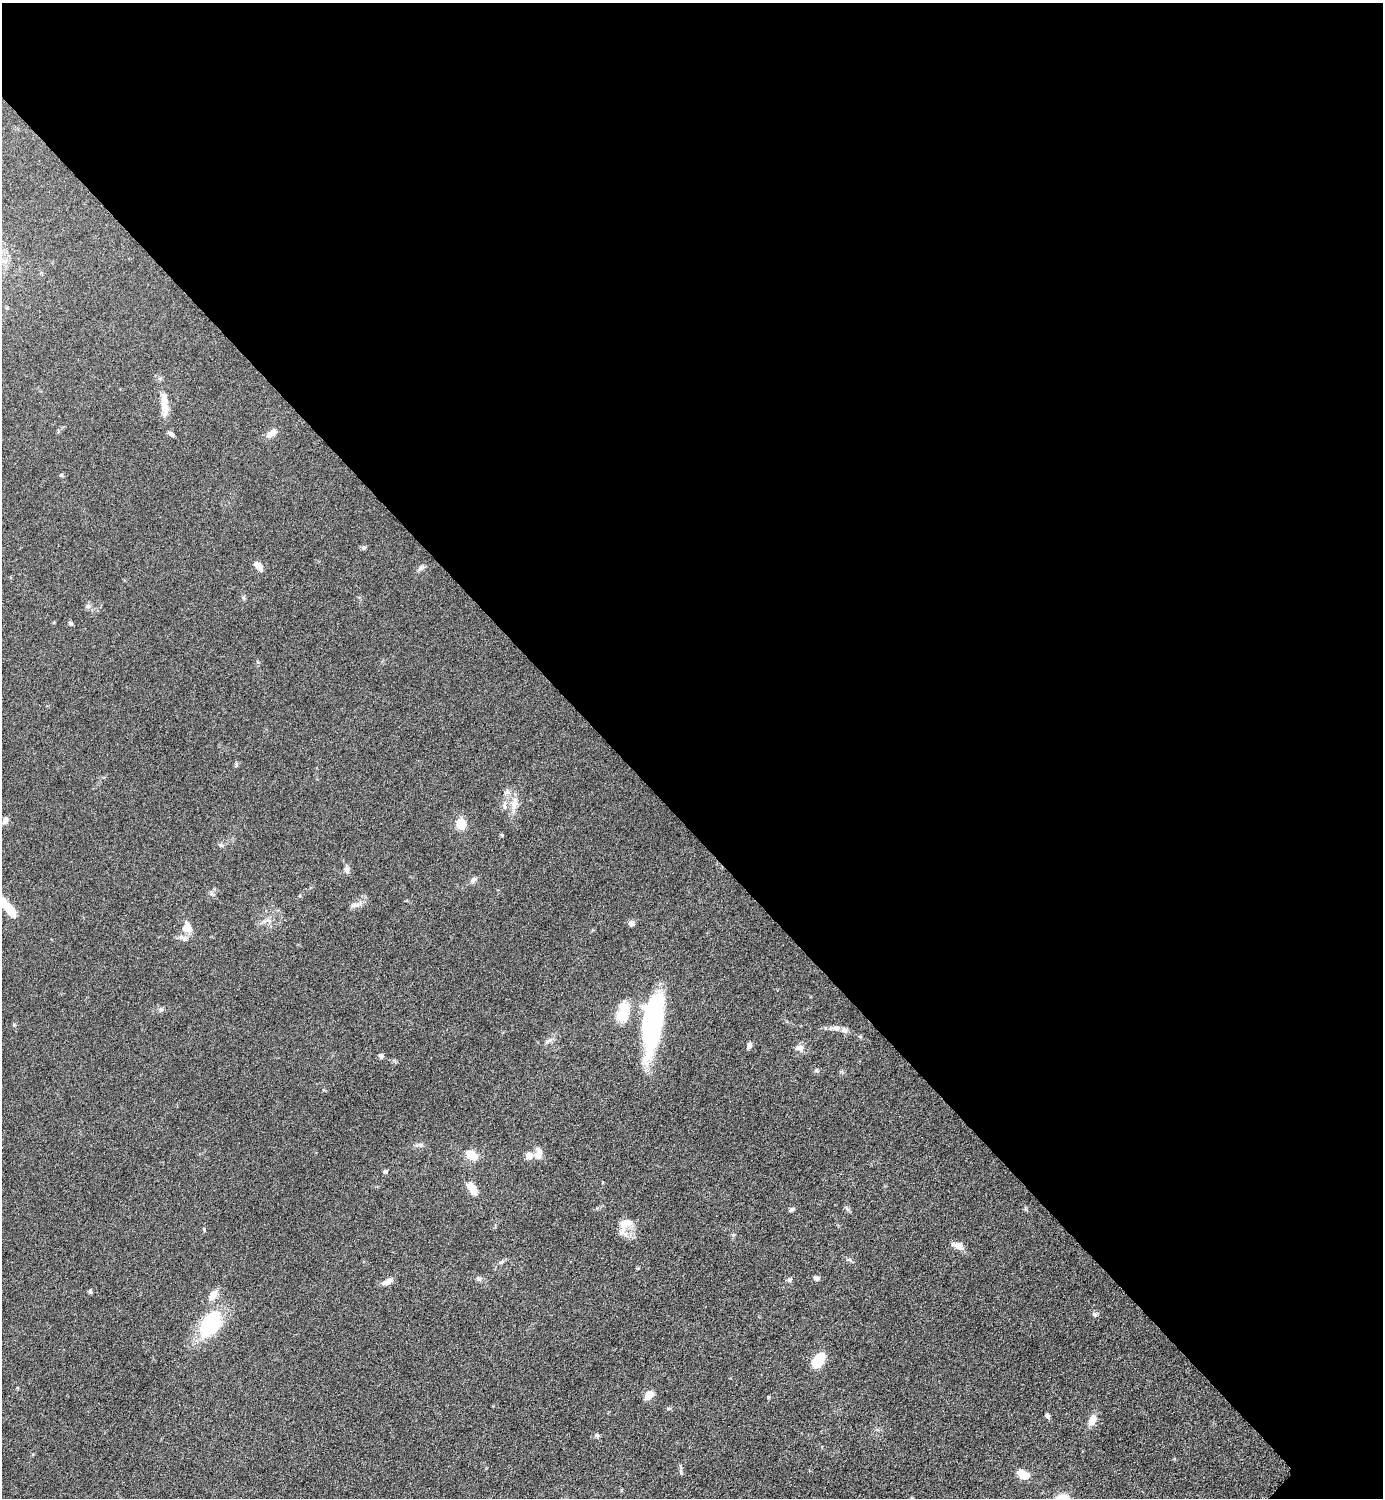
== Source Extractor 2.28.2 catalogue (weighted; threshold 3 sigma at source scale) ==
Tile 3 of 4 x 4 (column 3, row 1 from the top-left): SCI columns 3072-4452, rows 4495-5990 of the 6002 x 6002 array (HDU 1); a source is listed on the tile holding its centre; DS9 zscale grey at full resolution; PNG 1385 x 1500 px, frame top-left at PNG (2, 3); no overlay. Shown black and unused: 55% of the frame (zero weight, under 6 of 12 exposures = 1% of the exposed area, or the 3 px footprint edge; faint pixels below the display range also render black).
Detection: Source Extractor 2.28.2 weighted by HDU 2 'WHT'; one run over the whole footprint, this tile lists its part. Background 0.0871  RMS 0.0038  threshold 0.0156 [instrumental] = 3 sigma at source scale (4.09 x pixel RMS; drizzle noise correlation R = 1.36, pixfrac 0.8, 0.05/0.05 arcsec/px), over >= 5 px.
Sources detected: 66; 2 inside a brighter object's white glare — not listed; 4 inside a brighter listed object's ellipse — not listed separately; the other 60 listed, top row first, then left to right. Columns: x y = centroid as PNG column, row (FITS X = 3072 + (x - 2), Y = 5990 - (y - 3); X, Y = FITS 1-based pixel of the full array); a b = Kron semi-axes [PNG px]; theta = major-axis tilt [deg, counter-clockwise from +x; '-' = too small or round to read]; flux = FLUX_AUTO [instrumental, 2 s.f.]
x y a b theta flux
164 404 31 8 -86 5.5
271 433 15 7 38 2.3
171 434 8 5 -45 0.95
61 475 6 4 19 0.4
364 548 6 6 - 0.64
258 566 12 6 -54 2.6
421 567 10 5 38 0.99
244 598 6 4 -71 0.53
88 606 7 6 - 0.87
70 624 5 5 - 0.63
507 792 9 7 35 1.3
514 803 19 9 76 3.8
5 820 10 6 83 1.3
461 824 8 7 - 7.8
502 835 5 3 - 0.35
221 845 8 5 -25 0.71
347 869 10 6 -75 1.2
474 879 9 6 31 1.1
299 896 5 3 - 0.32
355 905 15 6 9 1.7
7 907 32 9 -50 8
631 923 7 7 - 1.4
187 928 15 14 - 3.7
161 1010 7 4 -1 0.65
622 1014 25 16 50 8
654 1020 63 18 85 53
836 1028 10 7 -1 1.6
860 1037 6 3 -19 0.42
550 1040 9 4 31 1
749 1046 8 5 64 1.1
799 1048 13 7 5 1.7
381 1056 6 5 - 1
816 1070 6 5 - 0.57
421 1145 7 4 -71 0.6
538 1153 16 9 88 2.5
471 1155 10 7 -30 6.9
529 1156 8 7 - 2.8
385 1172 5 5 - 0.72
470 1187 14 11 -47 2.9
792 1209 7 4 30 0.74
625 1224 22 13 52 4.9
958 1245 17 8 -16 2.3
848 1260 9 4 -8 0.73
501 1262 7 4 36 0.66
638 1268 5 3 - 0.33
816 1278 7 5 -18 1.1
478 1279 8 6 -44 0.91
789 1280 7 6 - 0.77
387 1281 14 6 29 2.1
90 1291 7 4 70 0.62
213 1295 16 9 54 2.9
210 1324 22 15 60 31
818 1360 18 11 55 7.5
649 1395 9 7 45 4
768 1397 4 3 - 0.4
668 1409 6 4 -1 0.45
1047 1416 6 5 - 0.82
1092 1420 13 8 64 3.3
597 1436 7 5 -76 0.69
1023 1475 14 8 -30 5.1
Isophote crosses this tile's border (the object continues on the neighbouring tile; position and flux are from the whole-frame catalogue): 1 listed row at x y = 7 907
Unlisted compact peaks at least as high as the median listed source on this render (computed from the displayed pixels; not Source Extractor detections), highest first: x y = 1095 1315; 681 1473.